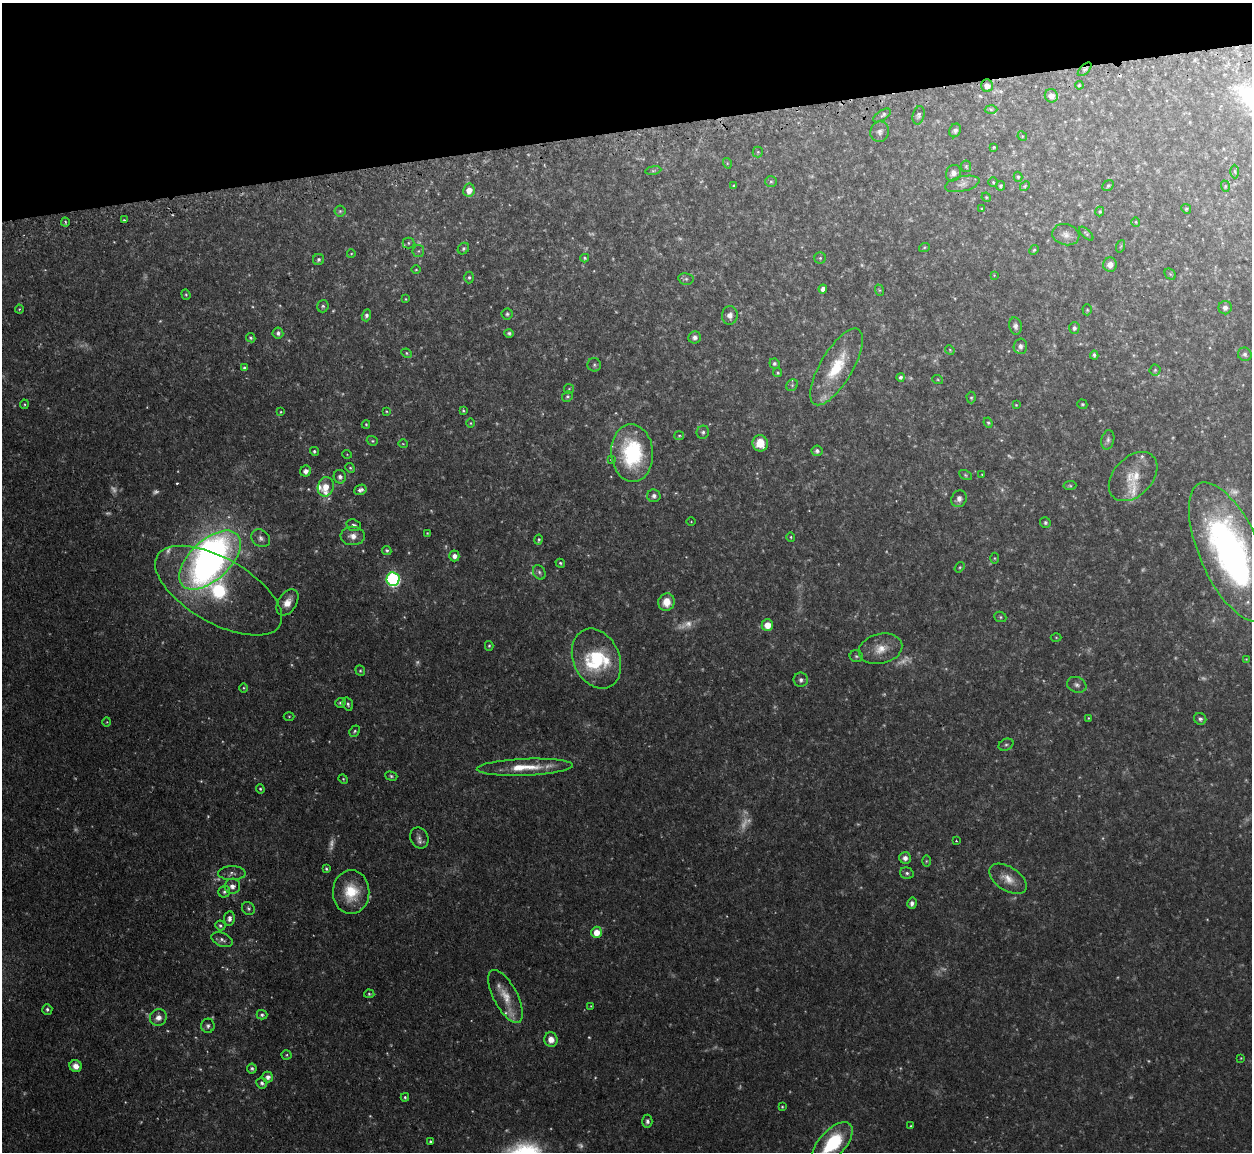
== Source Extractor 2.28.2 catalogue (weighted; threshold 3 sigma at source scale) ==
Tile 3 of 4 x 4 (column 3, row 1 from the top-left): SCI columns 2537-3786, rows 3612-4761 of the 5072 x 5047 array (HDU 1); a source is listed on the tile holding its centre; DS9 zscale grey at full resolution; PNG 1254 x 1154 px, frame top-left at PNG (2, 3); each listed source drawn as its Kron ellipse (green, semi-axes under 4 px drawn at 4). Shown black and unused: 11% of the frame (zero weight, under 2 of 3 exposures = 4% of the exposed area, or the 3 px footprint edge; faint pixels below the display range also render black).
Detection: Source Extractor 2.28.2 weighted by HDU 2 'WHT'; one run over the whole footprint, this tile lists its part. Background 0.0595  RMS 0.0067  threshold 0.0302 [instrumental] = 3 sigma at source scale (4.5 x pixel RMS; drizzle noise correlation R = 1.50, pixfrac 1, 0.05/0.05 arcsec/px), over >= 5 px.
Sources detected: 271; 60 too faint to see at this stretch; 1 inside a brighter object's white glare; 2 cosmic-ray / hot-pixel residue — neither listed nor drawn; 9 inside a brighter listed object's ellipse — not listed separately; the other 199 listed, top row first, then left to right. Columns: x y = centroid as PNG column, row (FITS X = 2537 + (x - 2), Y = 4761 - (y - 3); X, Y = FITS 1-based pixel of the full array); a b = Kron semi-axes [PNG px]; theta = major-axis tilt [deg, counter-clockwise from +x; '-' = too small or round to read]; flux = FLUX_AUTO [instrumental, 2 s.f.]
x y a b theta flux
1085 69 8 4 44 1.7
1079 85 4 3 - 0.79
987 86 6 6 - 4.9
1051 96 7 6 - 5.6
991 109 6 4 -2 1.2
882 115 10 5 33 2.2
919 115 9 6 77 1.8
955 130 7 5 65 2
880 132 10 9 - 3
1022 136 5 4 - 0.67
994 147 3 3 - 0.65
758 152 5 5 - 0.87
727 163 5 3 - 0.58
966 166 6 5 - 0.91
653 170 8 4 9 1.3
1235 171 7 3 -89 0.84
953 173 8 7 - 3.2
1018 177 5 4 - 0.92
771 181 6 5 - 1.3
993 182 5 4 - 0.87
962 184 17 7 13 4.1
734 186 3 3 - 0.77
1001 186 5 4 - 1.2
1025 186 5 4 - 0.8
1108 186 6 5 - 0.95
1225 186 6 3 -73 0.66
469 190 6 5 - 6.5
986 197 5 4 - 0.63
982 208 3 3 - 0.8
1186 209 5 4 - 0.84
340 211 5 5 - 1
1100 212 5 4 - 0.99
124 220 4 3 - 0.7
65 222 4 3 - 0.91
1136 222 4 3 - 0.5
1086 234 9 4 -44 1
1066 235 14 10 -14 4.4
408 243 6 5 - 1.4
1121 246 6 4 71 0.81
924 248 5 3 - 0.73
463 249 6 5 - 1.5
1034 250 5 4 - 0.88
418 251 6 6 - 1.3
351 254 4 3 - 0.51
585 258 4 3 - 0.87
820 258 5 5 - 1.1
319 259 5 5 - 1.6
1110 265 7 7 - 4.2
416 270 4 3 - 0.62
1170 274 6 5 - 0.89
994 275 3 3 - 0.46
469 277 6 4 88 1.3
686 279 8 6 -11 1.5
823 289 4 4 - 3
879 290 6 4 -71 0.76
186 294 5 4 - 0.92
406 299 4 3 - 0.57
323 306 6 5 - 1.3
1225 308 7 6 - 2.4
19 309 4 4 - 0.73
1087 310 5 4 - 0.85
507 314 5 5 - 1.2
366 315 6 4 73 1.9
730 315 9 8 - 3.5
1015 326 8 6 -80 2.3
1074 328 6 5 - 1.7
278 333 5 5 - 1.8
509 333 5 4 - 1.3
695 337 6 6 - 2.2
251 338 5 4 - 1.1
1020 346 8 7 - 2.6
950 350 5 4 - 0.7
407 353 5 4 - 0.81
1245 354 7 6 - 1.8
1094 355 4 3 - 1.3
774 364 5 5 - 1.3
594 365 7 6 - 1.5
836 367 43 16 60 30
244 368 4 3 - 1.3
1155 370 5 5 - 1
778 373 4 4 - 0.98
900 377 4 4 - 1.5
938 380 5 3 - 0.71
792 385 6 5 - 1.3
569 389 5 4 - 0.8
567 397 5 5 - 1.4
971 398 6 4 -88 1
24 404 5 3 - 0.72
1082 404 5 4 - 0.96
1016 405 3 3 - 0.58
386 411 4 3 - 0.59
463 411 3 3 - 0.75
281 412 3 3 - 0.55
471 423 5 3 - 0.6
988 423 5 4 - 0.86
366 424 4 3 - 0.78
703 432 6 6 - 1.6
679 436 5 4 - 0.81
1108 440 10 6 77 2.1
372 441 6 4 -20 0.92
760 443 8 7 - 11
403 444 5 3 - 0.51
314 451 4 4 - 1.2
817 451 5 5 - 2.2
632 453 29 21 -86 63
347 454 5 3 - 0.48
611 459 3 3 - 2
350 468 5 4 - 0.99
306 471 5 5 - 3.3
965 475 7 4 -28 0.96
982 475 3 2 - 0.45
340 477 7 6 - 2.6
1133 477 28 19 46 17
1070 486 6 4 6 1
326 487 10 8 71 8.5
360 490 6 5 - 2.5
654 496 7 6 - 2.3
959 499 8 7 - 3
691 522 4 3 - 0.46
1045 523 5 5 - 1.3
354 525 7 5 -19 1.9
427 533 3 3 - 0.49
353 536 12 9 2 5.5
791 537 4 4 - 0.77
261 538 10 8 -39 3.1
539 540 5 4 - 1
387 550 5 4 - 1.2
1230 552 75 30 -66 260
454 556 5 5 - 3.2
994 558 5 3 - 0.63
210 560 38 20 43 280
560 563 5 4 - 1
960 567 6 4 54 0.87
539 572 7 6 - 1.8
393 579 7 6 - 120
219 591 70 32 -30 96
287 602 14 9 58 6.8
666 602 9 8 - 9.3
1000 617 6 5 - 1.1
767 625 6 6 - 8.9
1056 637 5 3 - 0.62
489 646 5 4 - 0.88
881 649 22 15 14 11
856 656 7 6 - 1.3
596 659 31 23 -65 36
1246 659 4 4 - 0.53
360 671 5 4 - 0.85
801 680 7 7 - 2.9
1077 685 10 7 -21 2.6
244 688 5 3 - 0.69
340 703 5 4 - 1.6
348 704 7 5 -72 1.6
289 716 5 3 - 0.69
1088 718 4 2 - 0.52
1200 719 6 5 - 1.8
107 722 4 3 - 0.48
355 731 6 5 - 1.1
1006 745 8 5 27 1.5
525 767 48 8 2 20
391 776 6 4 -16 1.1
343 779 5 4 - 0.81
260 789 5 4 - 0.94
419 838 11 9 -67 3
956 841 2 2 - 0.51
905 858 6 5 - 4
926 861 6 4 89 0.96
326 869 4 4 - 1.1
232 873 14 7 0 2.9
907 873 7 5 -18 1.7
1008 879 21 12 -34 9.1
232 886 8 7 - 4.1
224 892 6 5 - 1.7
351 892 22 18 89 22
912 903 5 4 - 2.3
248 908 7 6 - 1.6
229 918 7 5 83 2.9
220 926 5 5 - 1.5
597 932 5 5 - 9.1
222 940 11 6 -23 2.7
369 994 5 4 - 1
505 996 29 12 -62 13
591 1006 3 3 - 0.51
47 1009 5 5 - 1.5
262 1015 5 5 - 1.5
158 1017 8 8 - 4.8
208 1026 7 7 - 1.9
551 1039 7 6 - 5.8
287 1055 5 4 - 0.81
1241 1058 4 3 - 0.51
76 1066 6 6 - 4.8
252 1068 5 5 - 1.3
268 1077 5 5 - 3.2
262 1083 6 5 - 1.8
405 1097 4 3 - 0.98
782 1107 3 2 - 0.65
647 1121 6 5 - 1.8
911 1126 4 3 - 0.64
430 1141 3 3 - 1.4
833 1143 26 13 47 45
Overlapping masked pixels (flux is a lower limit): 3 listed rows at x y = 1085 69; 987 86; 219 591
Isophote crosses this tile's border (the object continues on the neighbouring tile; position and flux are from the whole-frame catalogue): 2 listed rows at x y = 1230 552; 833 1143